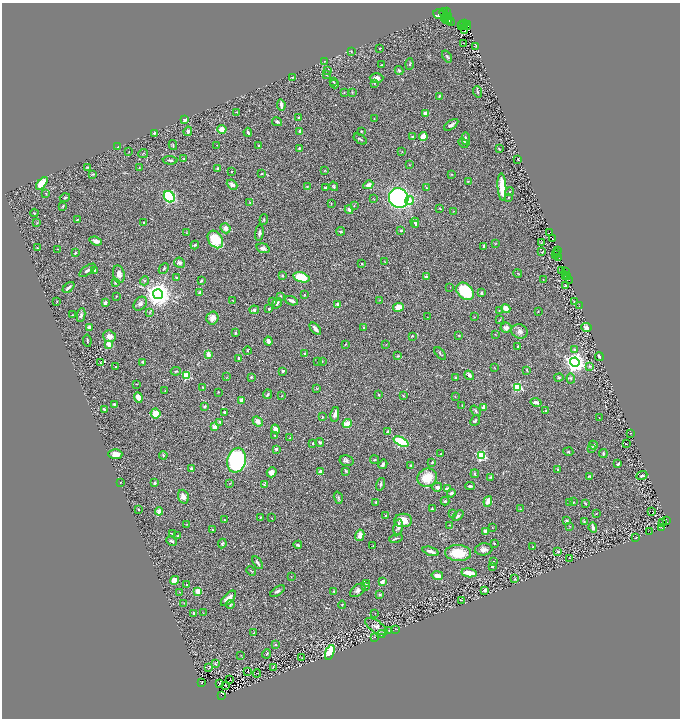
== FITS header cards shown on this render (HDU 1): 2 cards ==
NAXIS1  =                 1356
NAXIS2  =                 1432

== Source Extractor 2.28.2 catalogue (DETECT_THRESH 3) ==
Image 1356 x 1432 px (HDU 1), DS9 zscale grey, zoomed out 1/2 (1 PNG px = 2 x 2 image px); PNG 682 x 720 px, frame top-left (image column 1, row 1431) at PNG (2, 3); each listed source drawn as its Kron ellipse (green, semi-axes under 4 px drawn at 4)
Background 0.456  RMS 0.026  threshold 0.0778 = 3 sigma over >= 5 px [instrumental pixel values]
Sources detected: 431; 33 cannot appear on this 1/2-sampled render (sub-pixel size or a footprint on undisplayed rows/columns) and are neither listed nor drawn; the other 398 listed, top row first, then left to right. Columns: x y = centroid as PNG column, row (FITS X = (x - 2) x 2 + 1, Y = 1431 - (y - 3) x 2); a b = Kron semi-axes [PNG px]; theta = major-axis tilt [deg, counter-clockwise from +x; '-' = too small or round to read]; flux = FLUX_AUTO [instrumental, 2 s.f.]
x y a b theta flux
444 12 4 3 - 180
447 12 3 2 - 9.8
441 14 8 5 -9 470
448 17 3 2 - 110
445 18 4 2 - 26
448 20 5 2 - 120
450 21 5 3 - 180
465 23 2 2 - 59
463 24 2 1 - 40
467 25 4 2 - 28
461 26 3 1 - 76
465 30 2 1 - 24
463 43 2 1 - 2.1
476 46 3 2 - 2.9
379 48 2 2 - 2.9
351 51 3 2 - 2.2
447 56 6 3 -54 5.9
325 61 4 2 - 3
410 64 5 2 - 5.5
382 65 2 2 - 2.4
328 70 4 3 - 3.2
399 71 4 3 - 6.4
326 75 4 2 - 3.4
292 77 3 2 - 2.6
376 78 7 5 0 22
333 82 3 2 - 3.1
374 83 4 3 - 3.8
334 84 4 3 - 6.2
352 92 3 3 - 3.3
477 92 6 3 -71 6
344 93 2 2 - 2.3
439 96 3 2 - 3.6
281 105 5 2 - 20
236 112 3 2 - 2.7
426 113 3 3 - 39
299 118 3 2 - 8.2
374 119 4 2 - 2.2
185 120 3 3 - 18
277 122 5 3 - 9.9
451 125 8 3 36 15
222 129 4 4 - 43
188 131 5 4 - 12
300 131 4 3 - 13
361 131 2 2 - 4.3
248 132 4 2 - 10
154 133 3 2 - 5.6
423 136 4 4 - 53
413 137 4 3 - 4.8
360 139 7 2 -34 5.7
466 139 6 2 -84 11
463 143 5 3 - 11
173 145 5 3 - 3.8
217 145 2 2 - 1.6
259 146 3 3 - 5.5
117 147 3 2 - 3.8
299 148 2 2 - 4.7
499 149 4 2 - 2.7
129 152 3 2 - 2
402 152 2 2 - 1.6
143 153 5 2 - 3
184 159 2 2 - 2.9
518 159 3 2 - 2.1
170 160 7 3 -3 9.7
409 165 3 2 - 1.7
87 167 4 3 - 4
140 168 3 3 - 3
218 169 3 3 - 13
232 171 2 2 - 2.4
325 171 4 2 - 3.5
93 174 4 2 - 4.5
262 174 4 3 - 4.1
452 174 3 2 - 2.7
468 181 3 2 - 2.5
42 183 8 4 51 110
232 185 6 4 -42 20
368 185 5 4 - 23
307 186 3 2 - 2.7
334 186 5 3 - 6.7
326 187 4 2 - 6
502 187 14 3 -86 120
426 188 3 2 - 3.5
510 192 4 3 - 4.9
46 193 3 3 - 3.1
169 197 6 5 - 440
508 197 3 2 - 2.3
65 198 5 2 - 3.9
399 198 10 9 - 1100
374 199 4 2 - 2.6
409 201 4 4 - 36
250 203 3 2 - 4.6
331 203 3 2 - 2.4
354 205 3 2 - 2.7
63 206 4 3 - 5.2
440 209 4 2 - 3.1
349 210 4 3 - 17
454 211 3 2 - 2.3
34 213 4 3 - 4
77 220 3 2 - 4
264 220 5 3 - 5.2
144 222 3 2 - 5.4
37 223 3 3 - 3.2
415 223 5 4 - 8.7
416 225 4 3 - 4.6
225 228 5 5 - 25
401 230 3 3 - 7.4
341 231 4 2 - 5.4
550 232 2 1 - 17
187 233 4 2 - 3.1
259 233 8 3 83 12
215 239 9 6 -56 160
552 239 2 1 - 61
96 241 6 3 -20 18
541 243 3 2 - 2.2
495 244 2 2 - 2.2
195 245 4 3 - 6
484 247 4 2 - 6.9
37 248 4 3 - 3.7
263 248 7 4 -17 17
58 249 2 1 - 1.3
557 250 2 1 - 16
542 252 3 2 - 3.5
556 252 2 1 - 0.73
75 253 3 2 - 6.9
556 255 2 1 - 3.6
559 257 3 1 - 0.54
385 262 3 2 - 2.6
179 263 5 5 - 12
362 264 2 2 - 4.3
164 269 5 3 - 6.2
87 270 9 3 36 12
94 270 4 2 - 6.8
562 270 2 2 - 2.2
565 271 2 1 - 19
518 273 4 2 - 3.3
119 274 9 5 -79 32
282 275 3 2 - 4.9
566 275 2 1 - 8.3
301 277 8 4 -15 150
426 277 2 2 - 19
568 277 2 1 - 3.4
177 278 4 3 - 6.9
543 279 2 1 - 2
201 280 4 3 - 5.5
569 280 2 1 - 2.6
144 281 4 3 - 6.2
115 283 4 3 - 6.2
565 285 3 2 - 4.7
450 287 2 1 - 1.3
69 288 7 2 42 14
465 291 10 7 -45 250
200 293 2 2 - 38
482 293 3 3 - 8.1
158 294 5 5 - 5600
305 295 3 2 - 2.5
116 296 2 2 - 2.9
280 296 3 2 - 6.1
379 300 3 2 - 2.1
57 301 3 2 - 3
233 301 3 2 - 2.7
291 301 7 2 -22 16
273 302 3 3 - 5.6
574 302 2 2 - 1.3
105 303 3 3 - 13
277 303 5 3 - 8.9
140 304 8 5 49 17
338 304 3 2 - 15
579 306 2 2 - 1.5
398 307 5 4 - 40
506 308 5 4 - 41
269 309 2 2 - 6.6
254 310 5 4 - 8.6
499 310 2 2 - 2.4
538 311 3 1 - 2.1
150 312 4 2 - 3.3
72 315 2 1 - 2.1
81 315 7 4 83 11
427 317 2 1 - 1.2
474 317 3 3 - 2.8
212 318 6 6 - 39
500 319 3 2 - 2.7
89 327 2 2 - 56
364 327 2 2 - 3.2
586 327 5 4 - 26
506 328 5 5 - 19
315 329 7 3 -48 30
519 331 8 7 - 19
235 333 2 2 - 6.9
495 334 2 2 - 2.1
109 336 6 5 - 33
412 336 3 2 - 3.1
459 336 4 2 - 2.2
87 341 6 3 -83 6.1
268 341 4 3 - 19
109 344 4 3 - 45
345 344 3 2 - 2.7
386 344 2 1 - 1.3
518 347 3 2 - 7.1
575 350 2 2 - 34
247 351 4 2 - 3.3
440 353 7 3 -51 5.8
208 354 4 3 - 30
305 354 2 2 - 14
398 356 4 3 - 4.7
599 357 4 2 - 10
239 358 4 3 - 14
322 361 3 2 - 3.4
143 362 3 2 - 7
318 362 2 2 - 1.9
575 362 5 4 - 2900
101 363 3 2 - 2.4
590 366 4 3 - 6.1
116 367 2 2 - 5.5
494 367 3 2 - 2
527 370 3 2 - 2.6
176 371 5 3 - 4.8
283 371 3 3 - 11
469 375 5 3 - 11
186 376 3 3 - 260
227 377 3 2 - 1.9
251 377 3 2 - 8.3
456 378 2 2 - 16
559 378 4 4 - 6.2
571 378 5 4 - 8.1
136 384 2 2 - 2
203 387 3 2 - 5
517 387 3 3 - 260
317 388 4 2 - 3.3
165 391 2 2 - 2.2
218 392 3 2 - 3
267 394 5 3 - 7.7
379 395 3 3 - 4.2
282 396 2 1 - 1.4
403 396 2 2 - 4
138 397 5 4 - 33
455 397 2 2 - 2.1
242 400 4 3 - 29
536 402 5 3 - 20
114 404 3 2 - 11
462 405 3 2 - 2.1
205 406 4 3 - 6
484 407 4 3 - 20
104 410 3 2 - 5.9
476 411 6 3 -50 7.8
546 411 3 3 - 5.6
225 412 3 2 - 8.3
156 413 5 5 - 63
335 414 7 3 79 21
323 417 3 2 - 3.6
599 417 2 1 - 1.6
475 421 6 3 48 8.2
220 422 3 3 - 6.4
258 422 6 4 -40 28
347 424 5 4 - 42
215 427 3 3 - 28
275 429 4 3 - 36
388 431 3 2 - 3.8
630 433 2 1 - 1.2
275 435 2 2 - 2
290 438 3 2 - 3.5
320 442 4 3 - 8
401 442 8 4 -25 210
313 443 2 2 - 11
626 444 3 1 - 1.8
593 445 4 4 - 9.1
592 448 3 3 - 18
276 449 3 3 - 13
568 452 5 3 - 4.3
115 454 7 5 0 38
441 454 3 2 - 4.9
603 454 4 3 - 5.8
163 455 4 3 - 5.3
481 456 4 3 - 340
237 460 12 9 76 790
375 460 4 2 - 4.3
346 461 7 5 -13 13
432 462 4 3 - 4.1
383 464 5 3 - 15
618 464 3 2 - 9
411 465 3 3 - 6.5
191 469 4 2 - 14
558 469 3 2 - 7.2
346 471 3 3 - 4.4
272 472 5 4 - 29
320 472 3 3 - 21
475 474 4 3 - 6.2
642 475 6 4 23 8.3
590 476 4 3 - 3.8
490 477 2 2 - 4.5
427 478 10 9 - 110
120 482 2 2 - 2.3
155 483 3 3 - 11
230 483 3 1 - 2.1
381 484 6 3 73 10
264 485 4 3 - 5.4
470 486 5 2 - 9.4
437 487 5 4 - 17
448 489 4 2 - 27
451 493 4 3 - 10
183 497 7 5 -70 27
338 498 6 3 -73 7.4
445 501 4 3 - 6.1
488 501 5 4 - 30
376 502 3 2 - 4
569 502 3 2 - 2.5
573 502 3 2 - 3
585 503 3 2 - 4.1
138 509 2 2 - 3.6
432 509 2 2 - 4.2
520 509 2 2 - 2.1
159 511 4 4 - 35
652 511 2 1 - 23
452 514 3 3 - 3
596 514 3 2 - 2
386 515 3 2 - 2.6
458 516 6 3 40 11
260 517 2 2 - 3.3
271 518 2 1 - 1.3
224 520 2 2 - 2.8
403 520 9 6 0 67
567 521 4 3 - 8.9
666 521 2 2 - 75
584 522 3 2 - 4.2
663 523 2 1 - 9.8
187 524 2 2 - 2
450 525 3 2 - 2.4
570 526 3 3 - 2.7
398 527 8 4 81 14
492 527 3 2 - 2.4
593 528 5 3 - 17
662 528 2 1 - 3.8
213 530 4 2 - 5.3
485 531 4 3 - 16
650 531 3 1 - 1.5
173 534 3 2 - 2.7
360 535 6 4 79 23
178 536 3 2 - 3.4
396 538 7 2 15 6.8
635 538 3 2 - 2.4
172 541 6 3 -23 8
222 543 5 3 - 6.7
494 543 2 2 - 3.7
298 545 4 3 - 7.5
373 546 2 2 - 1.6
533 547 3 2 - 3.1
484 549 8 6 8 20
431 551 8 3 -18 20
558 552 4 2 - 4.4
458 553 13 8 -2 130
569 558 2 2 - 1.7
493 562 2 2 - 4.1
257 563 7 3 -56 10
492 566 2 2 - 17
251 571 5 2 - 4.4
469 573 8 3 -10 86
291 576 2 2 - 1.4
437 576 6 3 -11 32
515 579 4 3 - 5.1
174 580 4 4 - 57
382 582 2 2 - 54
366 583 4 2 - 3.1
186 585 3 2 - 3.1
366 586 3 2 - 3.1
358 590 8 5 37 15
485 590 3 3 - 15
198 591 3 2 - 140
277 591 8 4 35 12
333 591 3 2 - 3.1
180 592 3 2 - 2.9
380 594 4 3 - 6.7
228 598 10 4 45 39
461 600 2 2 - 2
184 603 2 1 - 1.5
230 605 4 3 - 4.2
342 605 4 2 - 3.6
194 613 3 2 - 4.9
203 613 3 2 - 2
375 613 2 1 - 1.4
376 627 13 6 -33 26
396 629 2 1 - 1.7
389 631 3 2 - 1.5
254 632 2 1 - 2.4
381 634 4 2 - 8.4
375 637 2 2 - 8.8
275 645 3 3 - 3.7
330 652 8 4 70 150
267 654 5 3 - 6.1
241 655 2 2 - 1.5
302 658 2 2 - 1.3
215 664 4 3 - 4
273 667 4 2 - 3.4
209 668 2 1 - 28
248 671 2 1 - 1.3
257 673 4 1 - 1.3
229 679 3 1 - 51
201 683 3 2 - 41
219 683 3 3 - 1.1
226 686 4 2 - 1.8
221 695 2 1 - 12
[33 sub-pixel or undisplayed-footprint detections neither listed nor drawn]